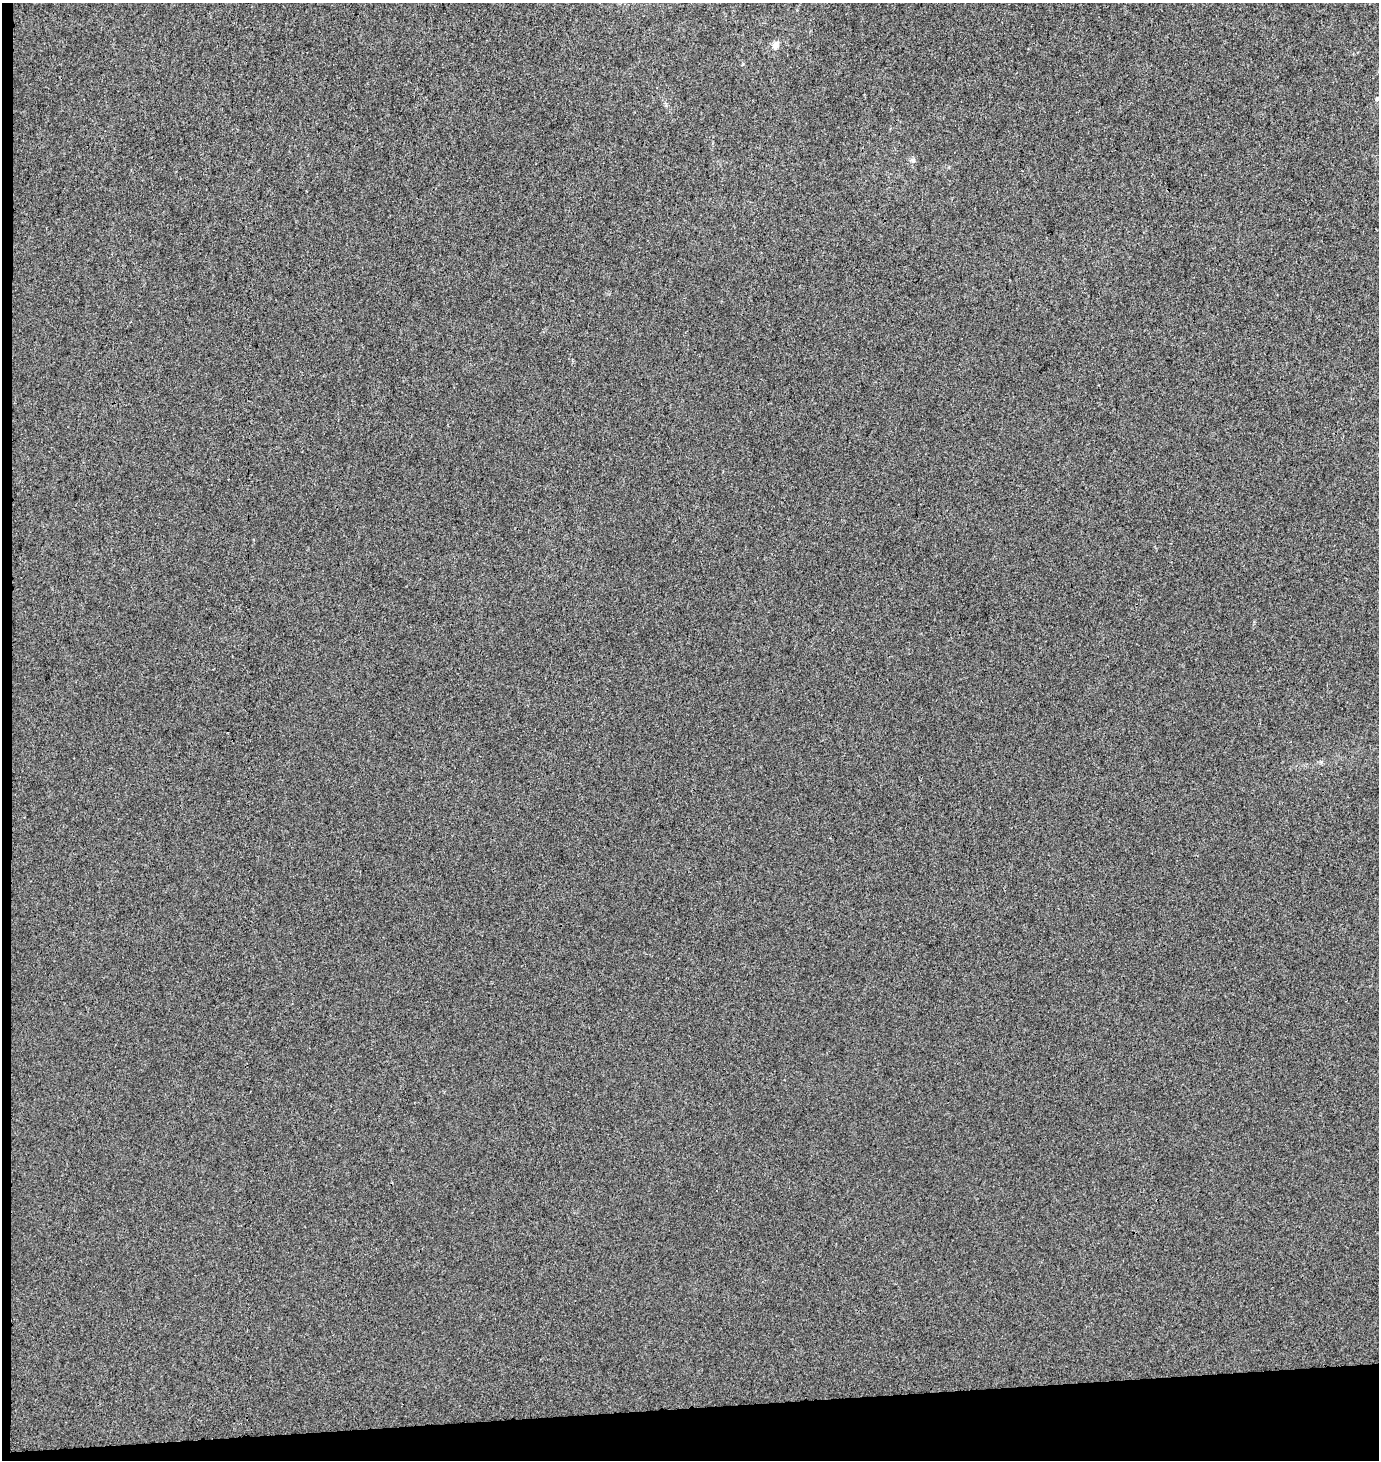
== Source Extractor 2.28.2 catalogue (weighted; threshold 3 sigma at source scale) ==
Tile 7 of 3 x 3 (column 1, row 3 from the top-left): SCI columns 38-1414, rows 56-1513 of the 4171 x 4484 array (HDU 1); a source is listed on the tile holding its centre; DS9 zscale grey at full resolution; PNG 1381 x 1462 px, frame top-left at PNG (2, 3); no overlay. Shown black and unused: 4% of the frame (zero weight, under 3 of 4 exposures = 5% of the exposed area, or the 3 px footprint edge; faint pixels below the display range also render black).
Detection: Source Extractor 2.28.2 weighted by HDU 2 'WHT'; one run over the whole footprint, this tile lists its part. Background -5.85e-04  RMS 0.0047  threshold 0.0212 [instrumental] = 3 sigma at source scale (4.5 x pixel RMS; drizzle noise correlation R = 1.50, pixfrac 1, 0.0396/0.0396 arcsec/px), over >= 5 px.
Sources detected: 3; all 3 listed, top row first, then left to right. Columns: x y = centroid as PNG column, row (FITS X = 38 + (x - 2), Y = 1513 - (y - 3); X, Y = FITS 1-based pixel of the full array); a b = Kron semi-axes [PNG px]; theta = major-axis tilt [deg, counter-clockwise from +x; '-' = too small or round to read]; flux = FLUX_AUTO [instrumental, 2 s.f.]
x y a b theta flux
775 45 10 9 - 2.3
1377 99 5 5 - 0.7
913 161 7 5 -68 1